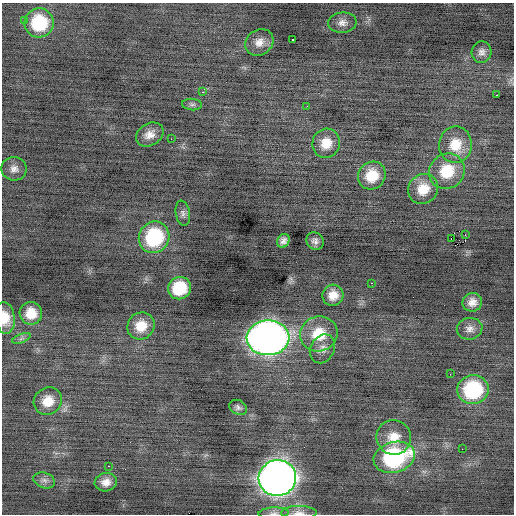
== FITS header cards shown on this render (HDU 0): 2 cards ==
NAXIS1  =                  512 / Axis length
NAXIS2  =                  512 / Axis length

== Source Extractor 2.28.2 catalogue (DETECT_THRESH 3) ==
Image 512 x 512 px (HDU 0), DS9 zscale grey, 1 PNG px = 1 image px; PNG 516 x 516 px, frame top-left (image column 1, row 512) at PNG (2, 3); each listed source drawn as its Kron ellipse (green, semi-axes under 4 px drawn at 4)
Background -0.114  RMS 0.88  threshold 2.63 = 3 sigma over >= 5 px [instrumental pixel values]
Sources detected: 49; all 49 listed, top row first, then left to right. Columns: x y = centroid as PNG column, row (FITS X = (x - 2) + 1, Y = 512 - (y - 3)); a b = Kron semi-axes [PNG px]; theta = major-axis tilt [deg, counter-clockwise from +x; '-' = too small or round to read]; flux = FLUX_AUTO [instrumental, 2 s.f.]
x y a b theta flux
24 21 3 2 - 66
39 23 15 14 - 3100
342 23 14 10 6 420
292 40 3 3 - 330
259 42 15 12 36 560
482 52 11 10 - 320
203 92 3 3 - 58
497 95 3 2 - 440
192 105 10 5 -5 160
307 106 2 2 - 140
150 134 14 11 30 560
171 139 2 2 - 170
326 143 15 13 67 950
455 145 18 16 89 1300
14 169 12 11 - 420
447 171 18 17 - 1900
372 176 14 13 - 1400
423 189 16 14 47 1200
183 213 13 7 -80 230
465 235 2 2 - 860
154 237 16 15 - 4900
451 239 3 2 - 530
283 241 7 6 - 270
315 241 9 8 - 270
371 283 3 2 - 180
179 288 12 11 - 2300
333 295 10 10 - 700
472 302 10 9 - 490
31 313 11 11 - 1000
5 318 16 10 -83 1000
141 326 14 13 - 1000
470 329 13 11 10 400
319 334 19 17 21 1800
21 338 10 3 21 120
268 338 21 17 3 47000
322 349 15 11 59 440
450 374 3 2 - 60
473 390 16 14 12 4900
48 401 14 13 - 970
238 407 9 7 -29 200
394 437 17 17 - 1100
462 449 2 2 - 60
394 457 21 15 15 7800
108 466 2 2 - 290
277 478 19 18 - 67000
44 480 11 7 -19 240
106 482 11 9 11 490
274 513 15 5 2 240
299 513 18 7 0 410
At the frame edge (FLAGS 8, measured only in part): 3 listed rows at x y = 5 318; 274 513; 299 513